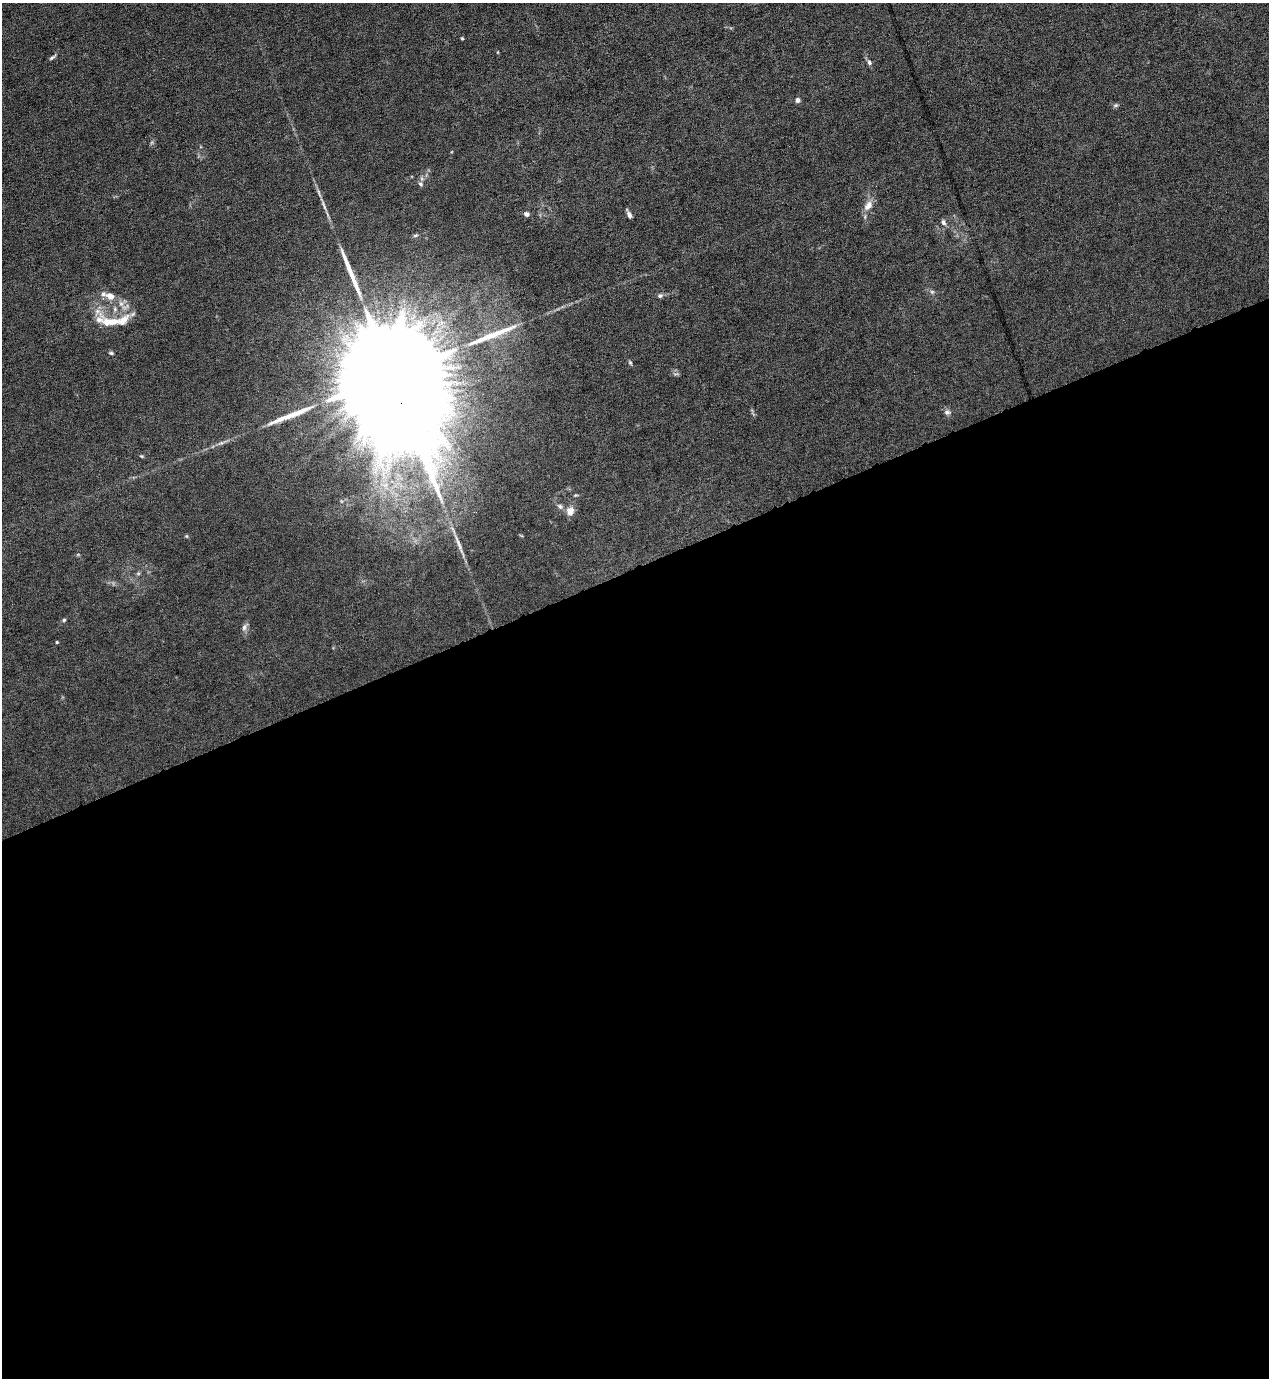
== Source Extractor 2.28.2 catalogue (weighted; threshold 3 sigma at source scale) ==
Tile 15 of 4 x 4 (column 3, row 4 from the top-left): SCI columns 2811-4077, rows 1-1376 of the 5490 x 5506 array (HDU 1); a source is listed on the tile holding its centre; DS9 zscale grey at full resolution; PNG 1271 x 1380 px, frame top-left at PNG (2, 3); no overlay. Shown black and unused: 59% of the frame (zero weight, under 6 of 12 exposures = <1% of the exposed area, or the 3 px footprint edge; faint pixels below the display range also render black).
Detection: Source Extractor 2.28.2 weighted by HDU 2 'WHT'; one run over the whole footprint, this tile lists its part. Background 0.017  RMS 0.0031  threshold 0.0129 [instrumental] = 3 sigma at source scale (4.09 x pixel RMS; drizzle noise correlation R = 1.36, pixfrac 0.8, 0.05/0.05 arcsec/px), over >= 5 px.
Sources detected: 37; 1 inside a brighter object's white glare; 4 long thin detections or spike segments (spike, bleed or trail) — not listed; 4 inside a brighter listed object's ellipse — not listed separately; the other 28 listed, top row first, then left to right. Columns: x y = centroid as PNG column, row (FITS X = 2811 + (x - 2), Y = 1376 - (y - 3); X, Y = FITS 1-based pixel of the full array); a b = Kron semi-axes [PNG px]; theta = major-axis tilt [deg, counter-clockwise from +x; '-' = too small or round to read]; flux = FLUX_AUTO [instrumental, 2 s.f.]
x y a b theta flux
462 38 4 3 - 0.3
52 57 11 4 36 0.62
869 62 7 6 - 0.76
798 100 5 5 - 1.1
1115 105 7 5 20 0.53
421 184 7 5 -42 0.64
868 206 15 9 52 2.5
527 214 7 5 -32 0.92
629 214 8 3 -63 1
943 222 8 6 -67 0.9
415 235 7 3 9 0.46
932 292 6 5 - 0.56
660 296 6 6 - 0.76
121 304 9 7 -74 1.5
99 319 32 22 -84 6.7
123 320 21 11 42 4.2
111 353 6 4 -2 0.45
630 362 7 4 -54 0.44
390 371 61 20 -71 31000
947 412 9 6 12 0.92
141 456 5 4 - 0.33
560 506 9 6 -45 0.92
570 511 12 11 - 2.2
186 536 5 3 - 0.29
138 573 6 4 1 0.43
64 620 5 4 - 0.44
244 627 10 6 78 1
57 642 4 3 - 0.29
Overlapping masked pixels (flux is a lower limit): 1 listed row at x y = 390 371